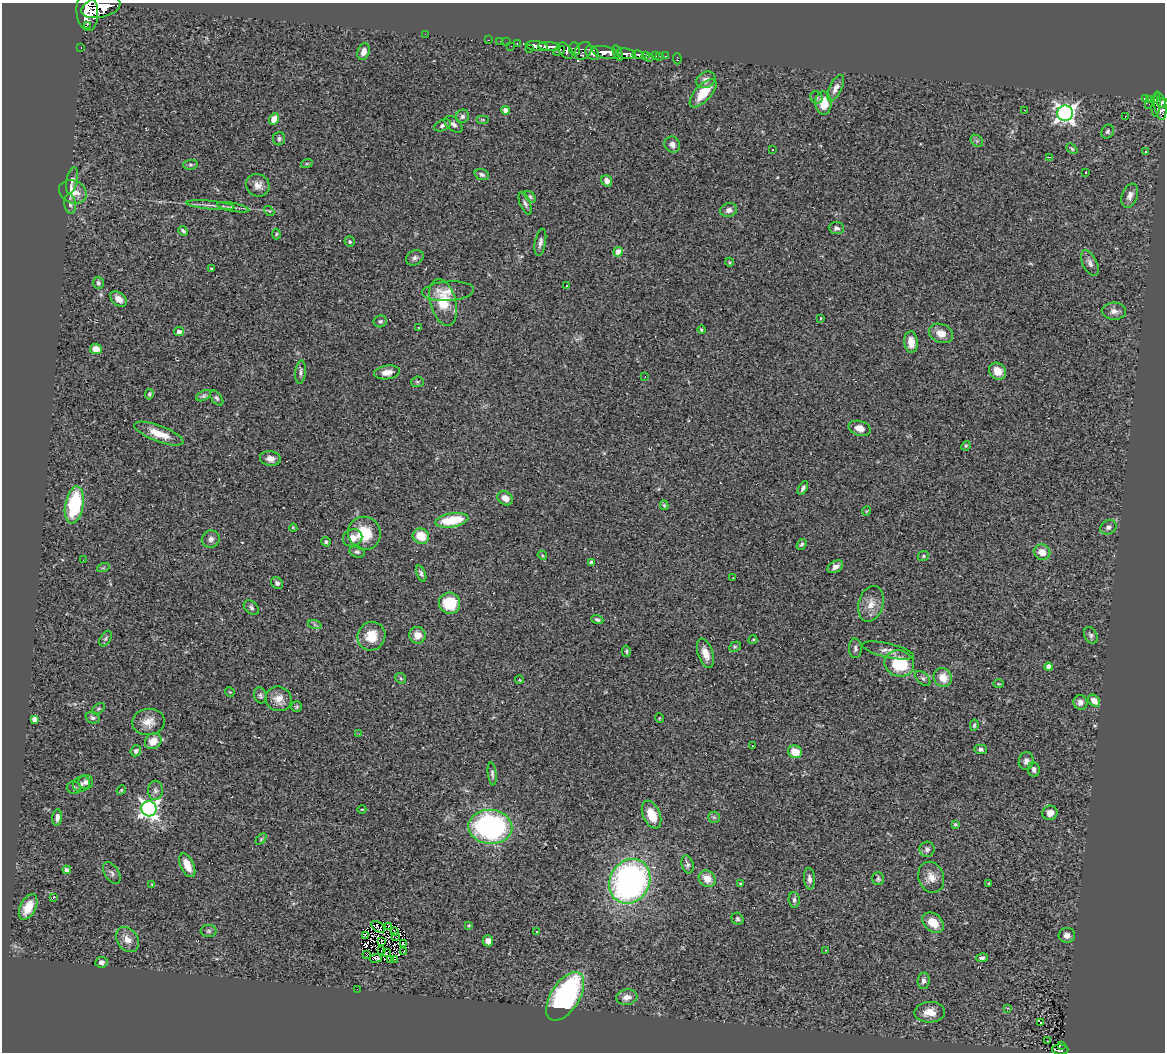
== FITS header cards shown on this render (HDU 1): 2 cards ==
NAXIS1  =                 1163
NAXIS2  =                 1050

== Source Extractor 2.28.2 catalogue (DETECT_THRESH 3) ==
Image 1163 x 1050 px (HDU 1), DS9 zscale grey, 1 PNG px = 1 image px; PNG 1167 x 1054 px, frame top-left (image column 1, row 1050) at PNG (2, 3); each listed source drawn as its Kron ellipse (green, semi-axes under 4 px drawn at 4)
Background 0.983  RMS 0.065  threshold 0.195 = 3 sigma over >= 5 px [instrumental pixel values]
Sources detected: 243; all 243 listed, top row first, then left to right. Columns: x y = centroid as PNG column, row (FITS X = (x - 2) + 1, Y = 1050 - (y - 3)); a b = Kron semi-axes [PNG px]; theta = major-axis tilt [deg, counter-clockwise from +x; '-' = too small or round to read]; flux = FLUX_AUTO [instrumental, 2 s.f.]
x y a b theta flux
101 7 20 10 14 2500
87 12 19 10 -85 2700
87 25 2 2 - 14000
425 34 2 2 - 72
489 40 3 2 - 13
500 41 2 2 - 7.3
507 42 2 2 - 4.8
517 43 3 2 - 12
511 46 2 2 - 17
537 46 11 4 -7 580
549 46 11 4 -4 600
81 47 3 2 - 12
529 49 3 2 - 4.3
575 49 6 5 - 190
559 51 6 4 29 170
566 51 9 6 -52 250
583 51 10 7 48 310
364 52 8 6 71 31
592 53 8 6 -51 290
606 53 14 6 -12 1000
618 53 8 4 -69 180
626 54 10 5 -8 340
638 55 6 3 -16 100
646 55 4 3 - 68
655 55 3 2 - 22
660 56 2 2 - 3.7
665 56 3 2 - 10
650 57 3 2 - 4.2
677 59 5 2 - 5.8
706 80 10 8 29 29
836 88 14 6 64 25
703 93 18 8 48 99
816 97 6 6 - 10
1146 99 4 3 - 33
1150 99 4 3 - 34
1154 100 4 3 - 81
823 103 11 8 -88 83
1162 103 6 5 - 180
1149 104 2 2 - 1.9
1156 104 12 4 85 64
1160 106 14 6 -80 430
505 110 4 4 - 39
1025 110 2 2 - 3
1065 113 8 7 - 2000
462 116 7 6 - 12
1125 116 3 2 - 7.4
274 119 6 5 - 57
483 120 6 3 0 4.3
454 124 10 6 -41 17
442 125 9 5 23 13
1108 131 7 6 - 9.5
279 139 7 6 - 10
977 141 7 5 -44 8.6
672 145 8 7 - 21
773 149 3 3 - 13
1072 149 6 4 -42 6.4
1146 152 4 3 - 4.3
1049 157 3 3 - 5
307 163 6 3 19 5
190 165 7 5 6 7.6
1086 172 3 2 - 3.1
482 174 7 5 -20 13
72 180 13 5 78 16
607 181 6 5 - 28
258 185 12 11 - 36
73 192 14 11 -25 75
1130 196 12 7 70 26
530 197 7 4 -46 7.1
525 203 12 5 -68 13
70 204 10 5 -83 15
211 205 24 2 -6 22
233 207 16 2 -10 12
729 210 8 7 - 21
269 211 6 3 -43 4.5
836 228 7 6 - 12
183 231 5 3 - 7.7
276 234 5 3 - 4.3
350 242 5 5 - 8.7
540 242 14 5 80 17
618 252 5 4 - 78
415 258 9 7 32 14
729 262 4 3 - 4.1
1090 263 14 7 -64 22
211 269 3 3 - 6.4
98 283 6 5 - 9.8
566 285 3 2 - 6.5
448 291 26 9 4 48
118 299 9 6 -41 29
443 303 24 13 -75 140
1114 311 12 8 -1 23
820 318 3 2 - 3.5
380 321 7 6 - 10
419 328 3 2 - 3.2
702 330 4 4 - 7.2
179 332 5 4 - 22
941 333 12 9 -22 51
911 342 11 6 -85 44
96 349 6 5 - 41
998 371 9 8 - 47
301 372 12 5 83 13
387 372 13 7 8 34
645 377 3 2 - 5.3
417 382 6 5 - 6.8
149 394 5 3 - 6.7
204 396 8 4 28 8.7
217 398 8 5 -52 9.2
860 428 11 7 -15 37
159 434 26 8 -21 84
966 446 5 4 - 5.3
270 458 10 7 -8 27
803 488 7 4 59 12
505 498 8 6 -36 34
74 505 19 9 79 320
664 505 5 3 - 6
867 511 5 3 - 3.3
452 520 17 7 10 160
1108 527 8 7 - 15
293 528 4 3 - 4.5
364 533 17 16 - 130
421 536 8 7 - 78
353 538 10 8 21 35
211 539 9 8 - 22
326 542 5 4 - 9
801 544 6 4 54 7.5
357 552 8 5 -17 9.6
1042 552 8 7 - 45
542 555 5 3 - 4.6
923 556 6 4 24 6.9
83 560 2 2 - 1.9
591 562 3 3 - 13
835 567 8 5 32 23
103 568 6 4 18 6.2
421 574 8 4 -67 12
733 578 2 2 - 2.5
277 583 6 5 - 14
449 603 11 10 - 180
871 604 18 12 74 55
251 607 8 6 -43 12
597 619 6 4 -22 8.2
315 625 7 4 -19 6.4
417 635 8 8 - 39
1091 635 8 6 -61 11
371 636 14 13 - 89
106 639 8 5 58 8.9
753 640 4 3 - 5
735 647 6 4 28 6.2
855 648 10 6 -88 12
626 651 6 4 -81 6.7
888 651 26 7 -13 33
705 653 15 7 -71 44
899 663 15 13 -19 190
1049 667 4 4 - 47
401 678 6 5 - 6.4
923 678 9 5 -44 12
943 678 9 9 - 57
519 680 4 3 - 3.1
998 684 5 3 - 4
230 692 5 3 - 3.5
260 695 8 6 -71 10
279 699 13 12 - 44
1094 701 7 5 -45 35
1080 702 7 7 - 24
297 707 5 5 - 6.3
99 709 7 4 36 7.5
93 718 7 5 -21 9.5
659 718 5 3 - 3.7
35 719 4 4 - 26
149 722 16 13 8 54
974 725 6 3 82 6.7
359 734 4 3 - 2.9
153 741 9 7 38 53
752 746 3 2 - 4.1
980 749 6 4 -1 11
136 751 5 5 - 11
795 752 7 6 - 68
1026 761 9 7 77 19
1034 769 7 5 -83 15
492 774 12 4 -84 12
86 782 7 7 - 13
81 784 9 7 29 18
74 788 7 6 - 9.8
121 790 5 4 - 5
155 790 9 7 89 16
149 809 8 7 - 1800
362 809 4 3 - 3.5
1050 813 7 7 - 28
651 815 14 8 -67 78
57 817 8 5 85 20
714 817 6 5 - 8.4
955 824 4 3 - 6.3
490 827 22 17 -5 840
261 839 6 4 45 6.2
927 849 7 7 - 13
687 864 9 5 -75 12
187 865 12 6 -65 63
67 870 4 4 - 19
112 873 12 7 -58 16
931 877 16 12 -70 44
707 879 9 7 -39 55
809 879 11 5 -85 16
878 879 6 5 - 9.6
630 881 23 19 60 1400
152 884 4 3 - 10
740 884 3 3 - 5.9
989 884 4 3 - 13
54 897 4 2 - 20
794 900 7 5 -83 12
28 907 14 7 63 76
737 919 6 5 - 8.3
933 923 12 8 -37 71
469 925 3 3 - 3.7
388 926 4 2 - 2.7
378 927 8 4 -34 0.78
209 931 8 6 0 9.4
394 931 3 2 - 2.6
537 932 3 3 - 9.6
366 935 3 2 - 2.7
1067 935 8 7 - 23
395 937 3 2 - 3.1
127 939 14 10 -53 40
488 941 5 5 - 20
382 942 4 2 - 1.4
403 943 4 2 - 3.5
382 950 2 2 - 4.4
825 950 3 2 - 2.7
404 951 3 2 - 1.5
386 953 2 2 - 3.4
366 954 3 2 - 12
376 958 6 4 7 1.6
982 958 6 4 10 12
394 959 2 2 - 40
390 960 3 2 - 7.8
102 962 6 5 - 17
923 981 8 6 84 15
357 989 2 2 - 37
565 996 27 14 57 810
627 997 11 7 9 31
1008 1008 3 2 - 23
930 1012 15 10 3 58
1040 1022 3 3 - 38
1048 1041 2 2 - 3.9
1062 1045 4 2 - 28
1060 1050 8 5 -2 81
At the frame edge (FLAGS 8, measured only in part): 3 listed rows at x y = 101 7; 87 12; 1162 103